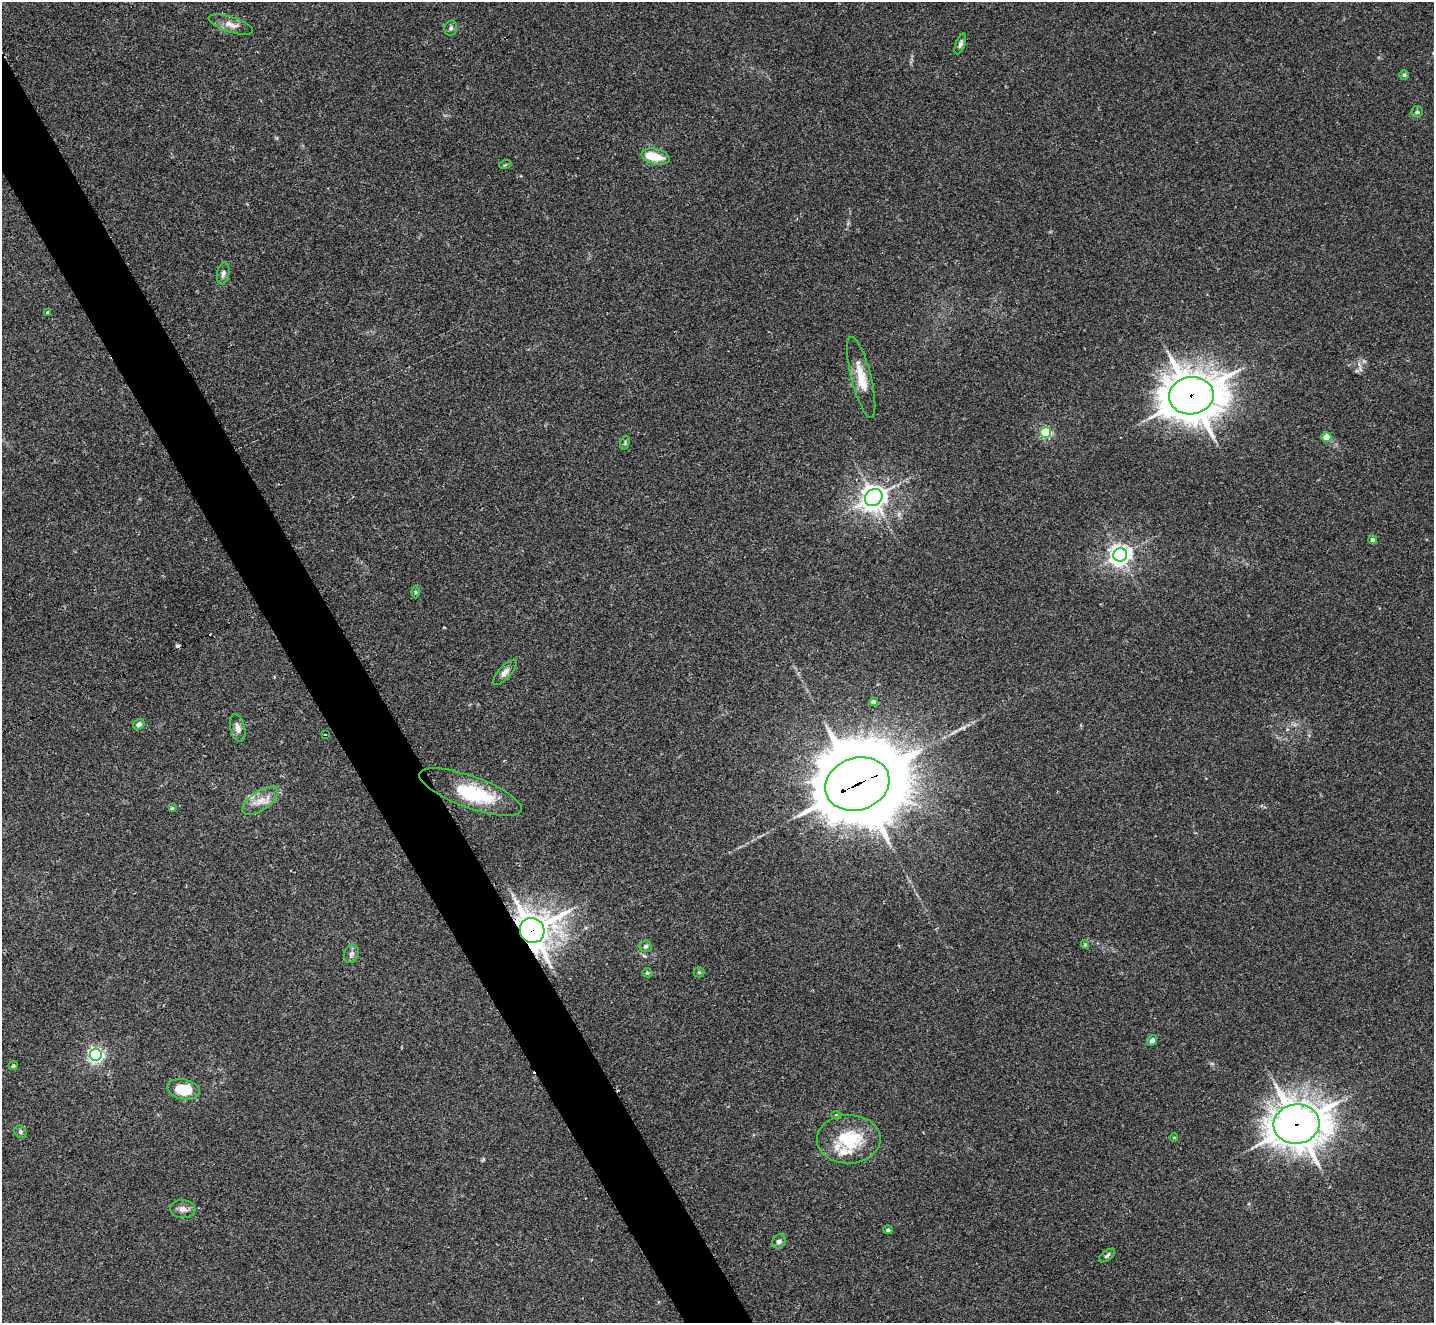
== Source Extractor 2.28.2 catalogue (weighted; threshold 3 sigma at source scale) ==
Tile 11 of 4 x 4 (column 3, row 3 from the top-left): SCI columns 2881-4312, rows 1626-2946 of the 5754 x 5742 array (HDU 1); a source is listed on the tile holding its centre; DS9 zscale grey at full resolution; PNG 1436 x 1325 px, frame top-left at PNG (2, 2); each listed source drawn as its Kron ellipse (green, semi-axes under 4 px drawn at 4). Shown black and unused: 4% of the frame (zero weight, under 2 of 3 exposures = <1% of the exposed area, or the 3 px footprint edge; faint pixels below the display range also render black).
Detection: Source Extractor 2.28.2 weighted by HDU 2 'WHT'; one run over the whole footprint, this tile lists its part. Background 0.0735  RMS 0.0059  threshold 0.0266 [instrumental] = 3 sigma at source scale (4.5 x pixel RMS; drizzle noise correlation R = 1.50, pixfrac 1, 0.05/0.05 arcsec/px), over >= 5 px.
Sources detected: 54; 1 inside a brighter object's white glare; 3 cosmic-ray / hot-pixel residue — neither listed nor drawn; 4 inside a brighter listed object's ellipse — not listed separately; the other 46 listed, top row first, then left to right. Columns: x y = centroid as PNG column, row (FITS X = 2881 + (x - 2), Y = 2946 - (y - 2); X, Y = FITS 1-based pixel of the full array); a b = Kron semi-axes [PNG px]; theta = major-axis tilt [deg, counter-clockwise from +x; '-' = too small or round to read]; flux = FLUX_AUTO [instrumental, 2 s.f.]
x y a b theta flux
231 24 23 7 -18 5.2
451 28 8 6 78 1.5
960 44 11 4 70 1.6
1404 75 5 4 - 0.99
1417 112 6 5 - 1.1
656 156 14 7 -14 8.6
505 165 6 3 18 0.68
223 273 11 6 80 2.2
47 312 3 3 - 1.4
861 377 41 10 -76 12
1191 396 22 18 8 1600
1046 432 5 5 - 68
1326 437 5 5 - 7.3
625 443 7 4 77 0.9
874 497 9 8 - 530
1373 540 4 4 - 2.1
1120 555 7 6 - 370
416 592 6 4 -90 0.75
505 672 16 6 48 3
873 702 4 4 - 2.6
139 724 6 5 - 2.1
238 728 14 7 -77 3.3
326 734 3 3 - 1.4
857 784 33 26 18 7900
471 792 54 16 -20 34
260 801 20 9 35 6.9
172 808 3 3 - 2.6
532 930 13 12 - 1100
1085 945 4 4 - 0.69
645 946 6 6 - 1.2
351 954 9 7 67 2.1
699 972 5 5 - 0.74
647 973 5 4 - 1.2
1152 1040 6 4 47 1.8
96 1055 6 6 - 160
13 1066 4 4 - 1.1
183 1089 16 10 -11 17
836 1115 5 4 - 1.1
1297 1124 23 19 7 1200
20 1132 7 5 -51 1.2
1174 1137 4 3 - 0.54
849 1139 32 24 2 29
183 1209 12 9 -4 3.1
888 1230 4 4 - 1.2
779 1241 7 6 - 2.3
1107 1255 9 5 38 1.2
Overlapping masked pixels (flux is a lower limit): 4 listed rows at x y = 1191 396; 857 784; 532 930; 1297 1124